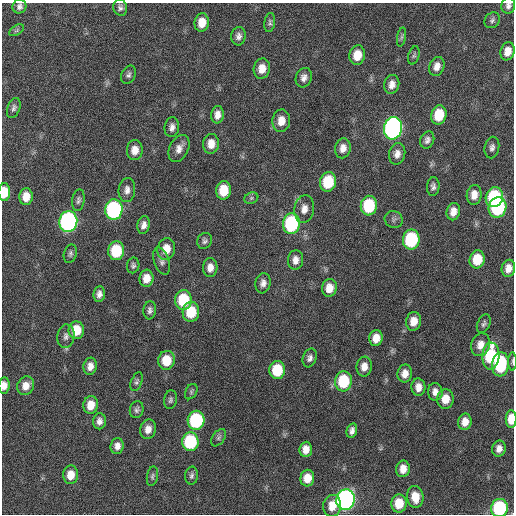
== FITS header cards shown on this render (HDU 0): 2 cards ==
NAXIS1  =                  512 / Axis length
NAXIS2  =                  512 / Axis length

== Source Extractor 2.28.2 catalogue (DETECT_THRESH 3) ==
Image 512 x 512 px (HDU 0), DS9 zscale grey, 1 PNG px = 1 image px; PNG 516 x 516 px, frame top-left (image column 1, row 512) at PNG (2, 3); each listed source drawn as its Kron ellipse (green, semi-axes under 4 px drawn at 4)
Background 134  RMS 12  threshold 35.7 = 3 sigma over >= 5 px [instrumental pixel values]
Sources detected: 114; all 114 listed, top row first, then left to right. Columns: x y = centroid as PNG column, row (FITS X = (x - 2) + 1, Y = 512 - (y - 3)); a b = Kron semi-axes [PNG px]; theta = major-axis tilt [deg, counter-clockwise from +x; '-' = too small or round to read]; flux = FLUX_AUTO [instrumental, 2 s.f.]
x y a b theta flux
19 6 7 7 - 2900
508 6 8 7 - 3000
120 8 8 7 - 2700
492 20 8 7 - 2200
270 22 9 5 81 2000
202 23 9 7 81 11000
17 30 8 4 31 1600
238 36 9 7 82 3600
402 37 10 4 79 1600
507 51 9 7 73 7800
357 55 10 7 79 13000
414 55 9 5 74 1700
437 66 10 7 70 5800
262 69 10 8 80 9600
128 75 10 6 63 2500
304 78 10 8 70 4500
392 84 9 7 76 5400
14 108 10 6 69 2700
217 115 8 6 84 5500
439 115 10 7 78 24000
281 121 11 9 86 9100
172 127 10 7 82 3900
393 128 11 9 81 300000
427 140 9 6 69 3100
211 144 10 8 86 8800
492 147 11 7 79 3200
343 148 10 7 79 6200
179 149 14 9 64 6300
135 150 10 8 86 7900
397 154 11 8 78 5300
328 182 10 8 77 32000
433 186 9 6 86 2800
127 190 12 8 84 4900
224 190 9 7 82 19000
4 192 9 6 87 18000
474 195 10 7 82 7600
26 197 8 6 86 10000
494 197 10 8 69 62000
251 198 7 5 22 1600
78 200 11 6 82 2500
369 206 10 8 82 49000
498 207 10 8 72 81000
304 209 14 9 81 6900
114 210 10 8 85 130000
453 212 9 6 77 6600
394 219 9 8 - 2600
68 222 10 9 - 220000
291 224 10 8 83 89000
144 225 9 6 75 4200
411 240 10 8 81 72000
205 241 8 7 - 2400
166 249 11 8 79 11000
116 251 9 8 - 36000
70 254 9 6 73 2300
477 259 9 7 77 19000
295 260 10 7 84 5300
162 261 14 7 -71 3700
133 265 8 6 77 2000
210 268 9 7 85 6100
508 268 8 6 77 6300
146 278 8 7 - 8700
263 283 10 7 80 4300
329 288 9 7 78 9200
99 294 8 6 82 3900
183 300 10 8 86 40000
150 310 9 6 84 2800
191 312 10 8 85 28000
414 321 9 7 80 8900
484 324 10 6 65 2300
76 330 9 7 87 18000
66 336 12 8 82 3600
376 338 8 6 80 8500
481 345 12 9 74 8100
491 356 13 8 86 57000
310 358 9 6 71 3500
166 360 9 8 - 19000
513 361 9 3 -90 1400
500 364 12 8 85 59000
90 366 8 6 79 5600
364 367 10 7 83 6700
277 370 9 8 - 27000
405 374 9 7 79 6800
343 381 10 8 85 41000
137 382 10 5 69 2000
4 385 8 5 85 5700
26 386 9 8 - 8000
418 387 8 7 - 6100
191 392 8 5 60 1600
435 392 9 7 -86 4900
445 399 10 8 83 11000
170 400 9 6 82 2200
91 405 9 7 80 11000
137 410 8 7 - 2400
511 419 9 5 88 14000
196 420 9 8 - 80000
99 421 8 6 87 4000
465 422 8 6 79 7500
148 429 10 8 76 6600
352 431 7 5 75 3700
218 438 10 6 55 2100
190 442 9 8 - 60000
117 446 8 6 86 5000
306 449 7 6 - 6900
499 449 8 7 - 4900
403 469 8 7 - 7800
71 475 9 7 88 10000
152 476 10 5 79 2000
192 476 9 6 86 2400
307 478 8 7 - 12000
415 497 11 8 -83 13000
345 500 10 9 - 330000
399 503 9 7 86 18000
332 506 11 9 83 11000
499 508 9 8 - 75000
At the frame edge (FLAGS 8, measured only in part): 6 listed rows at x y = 508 6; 4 192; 513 361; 4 385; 511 419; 499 508